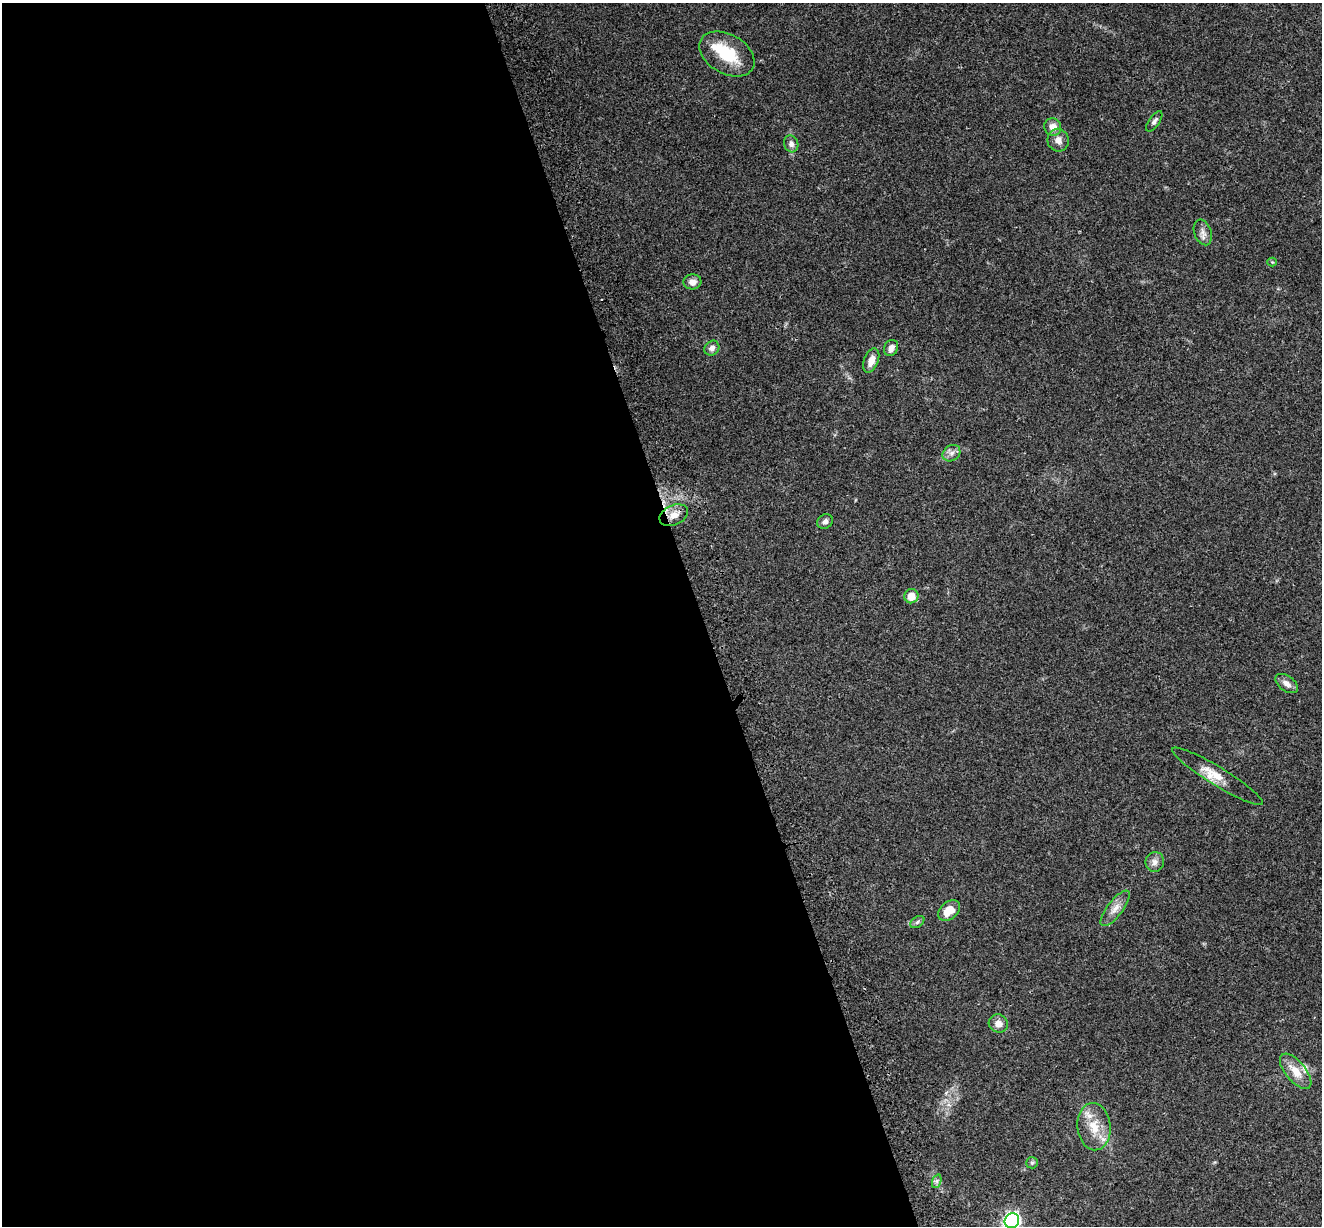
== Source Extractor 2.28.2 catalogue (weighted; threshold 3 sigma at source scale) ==
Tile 9 of 4 x 4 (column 1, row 3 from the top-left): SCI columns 123-1442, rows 1481-2704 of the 5522 x 5357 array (HDU 1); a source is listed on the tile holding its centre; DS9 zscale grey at full resolution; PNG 1324 x 1228 px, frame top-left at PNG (2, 3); each listed source drawn as its Kron ellipse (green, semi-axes under 4 px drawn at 4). Shown black and unused: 53% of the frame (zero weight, under 3 of 4 exposures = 9% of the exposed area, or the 3 px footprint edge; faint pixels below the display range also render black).
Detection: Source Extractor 2.28.2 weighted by HDU 2 'WHT'; one run over the whole footprint, this tile lists its part. Background 0.176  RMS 0.007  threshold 0.0315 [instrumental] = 3 sigma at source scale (4.5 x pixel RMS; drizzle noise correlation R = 1.50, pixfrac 1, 0.0396/0.0396 arcsec/px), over >= 5 px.
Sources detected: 29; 1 inside a brighter object's white glare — neither listed nor drawn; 1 inside a brighter listed object's ellipse — not listed separately; the other 27 listed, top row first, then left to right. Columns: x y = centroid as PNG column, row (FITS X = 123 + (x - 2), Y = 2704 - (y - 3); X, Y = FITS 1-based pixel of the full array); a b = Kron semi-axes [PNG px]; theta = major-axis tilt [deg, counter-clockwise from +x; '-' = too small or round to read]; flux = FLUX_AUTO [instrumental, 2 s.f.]
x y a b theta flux
727 54 30 19 -30 27
1154 121 12 5 54 2.3
1053 127 9 8 - 5.8
1058 140 11 10 - 5
791 144 8 7 - 2.9
1203 232 13 8 -71 4
1272 262 4 4 - 0.63
692 282 9 7 3 4.3
712 348 8 7 - 3
891 348 8 6 63 3.9
871 360 12 7 69 6.6
951 453 9 7 34 3.3
674 515 15 10 23 7.1
825 521 8 6 34 2.6
911 596 7 7 - 8.5
1287 684 13 7 -36 4.3
1217 776 53 9 -31 12
1155 862 10 9 - 3.7
1115 908 21 7 53 6.3
949 911 12 8 39 11
917 922 8 5 37 1.5
998 1023 10 9 - 4.9
1296 1071 21 10 -50 11
1094 1127 24 16 -84 16
1032 1163 6 5 - 1.3
937 1181 7 4 72 1.5
1012 1221 8 7 - 170
Overlapping masked pixels (flux is a lower limit): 1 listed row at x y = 674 515
Isophote crosses this tile's border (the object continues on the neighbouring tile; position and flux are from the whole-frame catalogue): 1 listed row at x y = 1012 1221